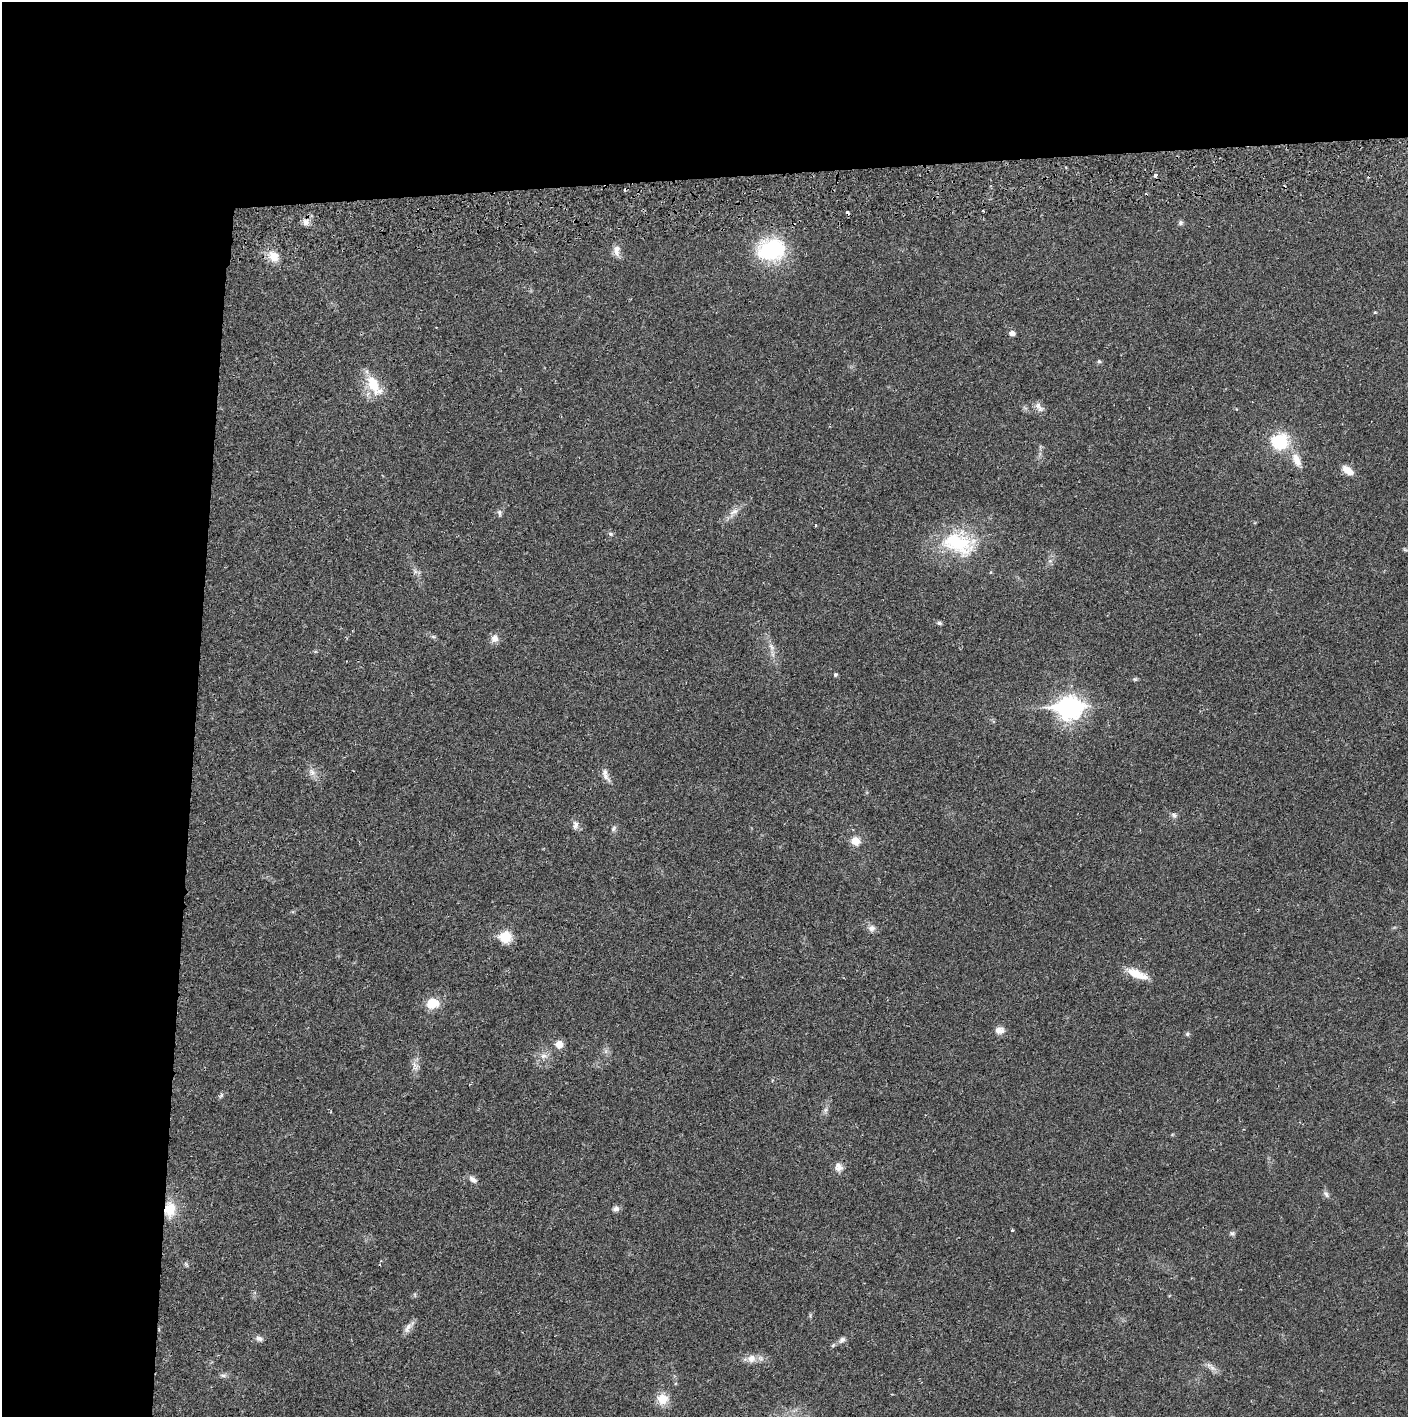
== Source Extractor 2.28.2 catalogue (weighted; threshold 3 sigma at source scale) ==
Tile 1 of 3 x 3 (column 1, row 1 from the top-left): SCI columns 4-1409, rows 2886-4300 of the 4230 x 4358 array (HDU 1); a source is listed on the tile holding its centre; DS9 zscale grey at full resolution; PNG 1410 x 1419 px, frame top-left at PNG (2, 2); no overlay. Shown black and unused: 24% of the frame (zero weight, under 2 of 3 exposures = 3% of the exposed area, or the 3 px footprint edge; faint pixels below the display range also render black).
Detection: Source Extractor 2.28.2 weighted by HDU 2 'WHT'; one run over the whole footprint, this tile lists its part. Background 0.0213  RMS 0.0035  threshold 0.0157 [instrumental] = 3 sigma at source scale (4.5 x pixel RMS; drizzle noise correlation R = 1.50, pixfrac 1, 0.05/0.05 arcsec/px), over >= 5 px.
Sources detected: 64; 3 cosmic-ray / hot-pixel residue — not listed; the other 61 listed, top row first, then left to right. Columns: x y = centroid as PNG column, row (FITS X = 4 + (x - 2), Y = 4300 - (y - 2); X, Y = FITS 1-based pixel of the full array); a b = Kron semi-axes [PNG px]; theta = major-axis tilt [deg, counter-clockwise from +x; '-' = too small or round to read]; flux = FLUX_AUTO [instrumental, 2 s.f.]
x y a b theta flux
1155 175 4 3 - 1.5
983 211 2 2 - 0.3
306 222 10 9 - 1.8
1180 223 6 6 - 0.77
771 250 36 27 10 26
616 251 16 8 -88 2.3
274 256 14 11 -53 4.5
1375 312 5 3 - 0.31
1012 333 5 5 - 1.9
1099 361 6 5 - 0.58
374 385 31 14 -57 9.3
1039 407 16 7 -51 1.9
1280 441 22 20 16 14
1297 460 20 10 -66 4.4
1348 470 15 8 -36 3.2
734 512 17 8 42 2.6
499 513 9 6 -79 0.91
815 525 3 3 - 0.43
610 534 7 5 -21 0.65
958 543 47 30 -16 24
1405 550 7 4 -19 0.47
991 572 5 3 - 0.3
939 623 7 5 -27 0.75
433 637 6 4 -1 0.53
495 638 10 9 - 2.1
771 647 12 5 -60 1.7
835 675 4 4 - 0.68
1135 679 6 6 - 0.52
1070 708 11 8 3 240
312 772 11 9 -53 2.1
605 777 17 7 -46 2
1174 815 7 6 - 0.9
575 825 11 7 88 1.6
613 829 9 5 55 0.79
855 841 11 9 -18 3.6
872 928 10 8 5 1.7
505 937 7 6 - 20
1137 974 27 9 -22 6.1
432 1003 16 12 8 5.9
999 1030 12 9 8 2.2
1187 1034 5 5 - 0.64
559 1044 7 7 - 3.8
544 1056 10 8 10 1.9
415 1065 11 8 -31 1.7
221 1095 9 5 59 0.72
838 1167 12 10 -70 2.2
473 1179 12 7 -38 1.6
1326 1194 10 6 -57 1.1
170 1209 16 12 85 8.1
616 1209 9 8 - 1.3
1012 1230 3 3 - 0.44
1232 1233 6 6 - 0.73
186 1264 7 4 -46 0.56
408 1328 16 7 60 2
259 1339 10 6 -15 1.3
842 1340 9 7 44 1.3
833 1345 7 4 46 0.6
751 1358 13 11 15 3
1213 1368 8 6 -21 1.5
223 1375 9 5 -2 0.97
662 1399 13 12 - 5.4
Overlapping masked pixels (flux is a lower limit): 1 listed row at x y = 170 1209